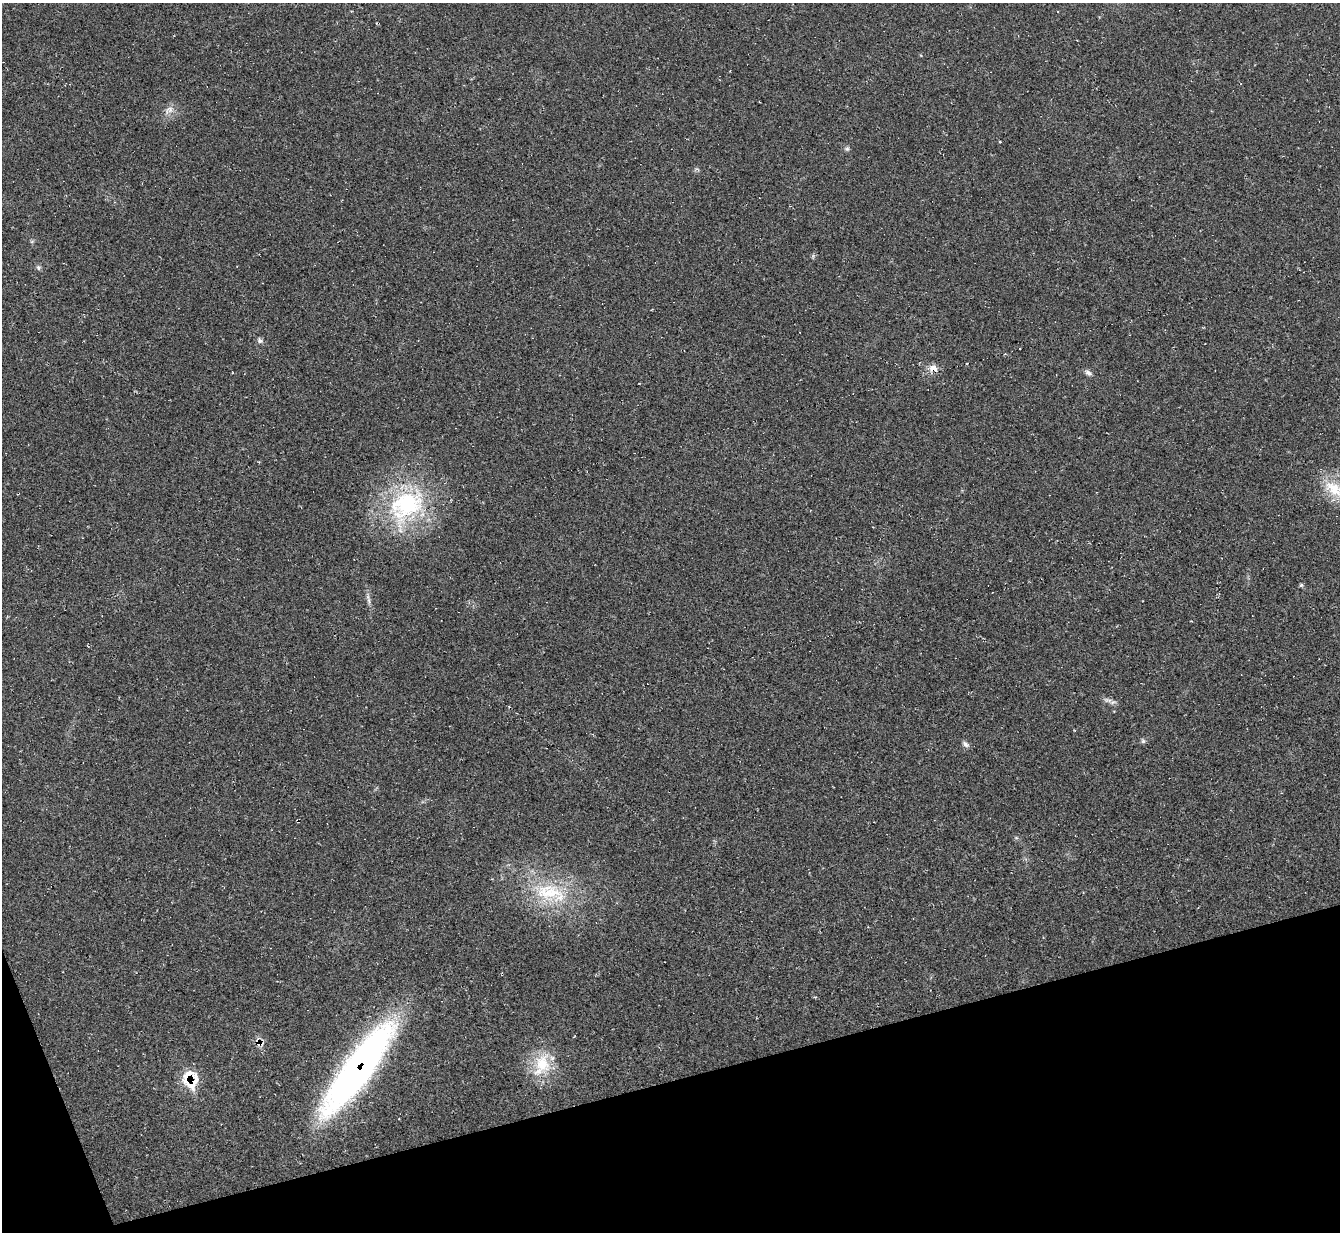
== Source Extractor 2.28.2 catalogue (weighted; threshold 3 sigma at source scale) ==
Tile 14 of 4 x 4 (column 2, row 4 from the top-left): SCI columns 1346-2683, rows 279-1508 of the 5358 x 5342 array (HDU 1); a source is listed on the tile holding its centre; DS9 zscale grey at full resolution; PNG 1342 x 1234 px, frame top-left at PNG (2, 3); no overlay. Shown black and unused: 13% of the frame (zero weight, under 2 of 3 exposures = <1% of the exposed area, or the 3 px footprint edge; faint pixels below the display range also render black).
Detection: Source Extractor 2.28.2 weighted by HDU 2 'WHT'; one run over the whole footprint, this tile lists its part. Background 0.0474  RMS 0.0067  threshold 0.0302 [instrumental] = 3 sigma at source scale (4.5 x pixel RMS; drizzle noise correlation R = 1.50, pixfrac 1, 0.05/0.05 arcsec/px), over >= 5 px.
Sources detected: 29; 4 cosmic-ray / hot-pixel residue — not listed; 2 inside a brighter listed object's ellipse — not listed separately; the other 23 listed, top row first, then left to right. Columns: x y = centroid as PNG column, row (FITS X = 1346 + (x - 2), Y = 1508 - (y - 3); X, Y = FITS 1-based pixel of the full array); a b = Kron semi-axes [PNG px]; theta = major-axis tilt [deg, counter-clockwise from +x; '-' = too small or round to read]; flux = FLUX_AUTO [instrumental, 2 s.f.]
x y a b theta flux
170 109 12 9 58 5
847 149 7 5 2 1.5
697 169 8 4 -19 1.2
32 241 6 4 19 0.97
813 256 7 5 79 1.2
38 267 8 6 -50 1.6
260 340 8 7 - 2.1
967 363 3 3 - 2.2
933 368 12 10 6 5.8
1088 373 10 6 -34 2.6
1335 489 40 18 -33 29
406 505 62 41 49 94
1301 585 5 5 - 1
369 601 13 5 -80 2.8
1107 700 14 6 -11 3.2
1143 741 6 6 - 1.4
966 744 10 6 -38 2.4
1016 838 6 4 -1 0.98
550 893 56 29 -15 60
260 1043 13 9 -46 5.2
542 1064 35 22 71 28
358 1069 103 25 54 300
191 1083 26 18 -20 17
Overlapping masked pixels (flux is a lower limit): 4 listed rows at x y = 933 368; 260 1043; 358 1069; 191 1083
Isophote crosses this tile's border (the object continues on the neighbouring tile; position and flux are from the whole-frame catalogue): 1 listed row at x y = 1335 489